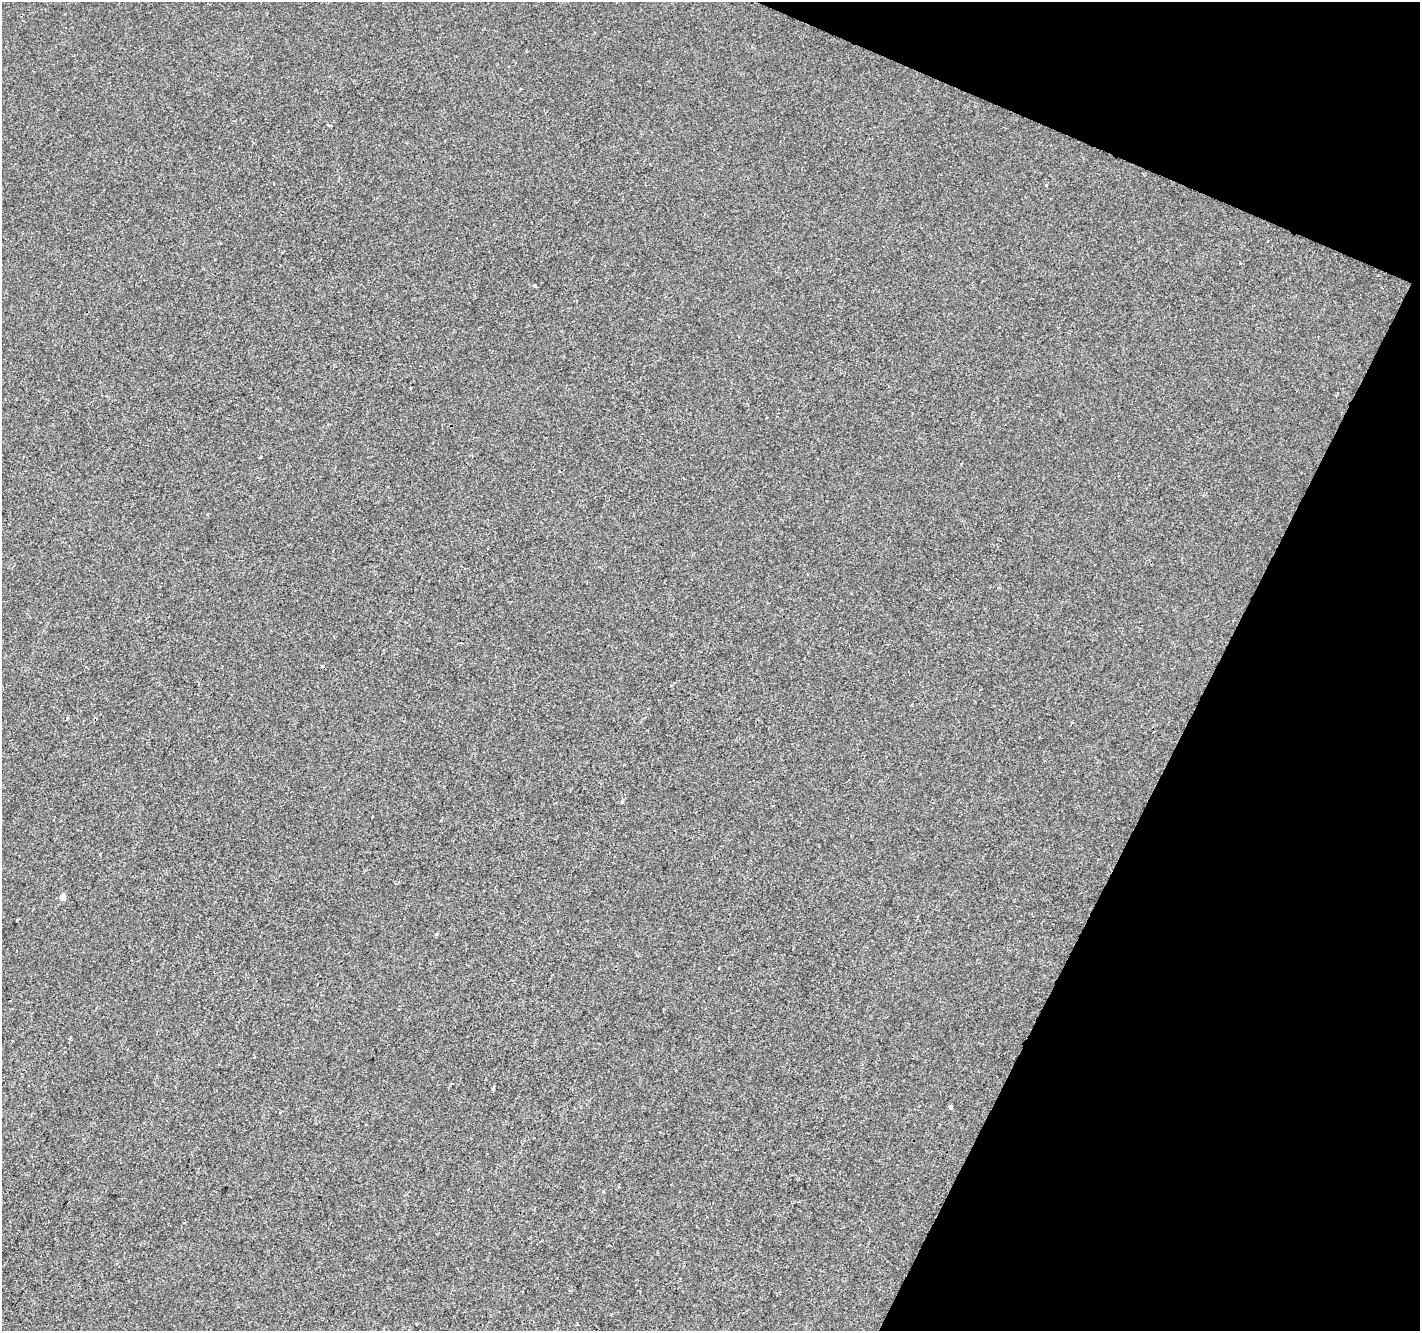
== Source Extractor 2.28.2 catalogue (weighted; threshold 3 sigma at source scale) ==
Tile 8 of 4 x 4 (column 4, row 2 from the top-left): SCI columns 4254-5671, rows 2864-4192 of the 5679 x 5792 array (HDU 1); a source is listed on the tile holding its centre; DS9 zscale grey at full resolution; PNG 1422 x 1333 px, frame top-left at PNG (2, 2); no overlay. Shown black and unused: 20% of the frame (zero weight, under 2 of 3 exposures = <1% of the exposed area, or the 3 px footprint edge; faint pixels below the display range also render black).
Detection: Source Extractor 2.28.2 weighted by HDU 2 'WHT'; one run over the whole footprint, this tile lists its part. Background -6.38e-04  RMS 0.0042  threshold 0.0188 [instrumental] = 3 sigma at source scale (4.5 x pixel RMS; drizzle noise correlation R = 1.50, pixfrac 1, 0.0396/0.0396 arcsec/px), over >= 5 px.
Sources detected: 11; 1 cosmic-ray / hot-pixel residue — not listed; the other 10 listed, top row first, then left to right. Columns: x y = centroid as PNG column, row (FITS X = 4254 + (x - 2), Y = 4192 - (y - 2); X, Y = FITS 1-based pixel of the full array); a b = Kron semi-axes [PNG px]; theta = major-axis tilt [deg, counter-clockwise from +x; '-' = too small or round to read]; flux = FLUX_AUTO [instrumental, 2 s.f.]
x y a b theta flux
329 125 4 3 - 0.77
1046 185 4 3 - 0.43
535 286 4 3 - 0.43
260 457 3 3 - 1.7
100 854 3 3 - 0.7
63 897 5 4 - 3.5
436 934 4 4 - 0.52
70 1038 3 2 - 0.67
494 1088 3 3 - 1
951 1107 4 3 - 4.5
Unlisted compact peaks at least as high as the median listed source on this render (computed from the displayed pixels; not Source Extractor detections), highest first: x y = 622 802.